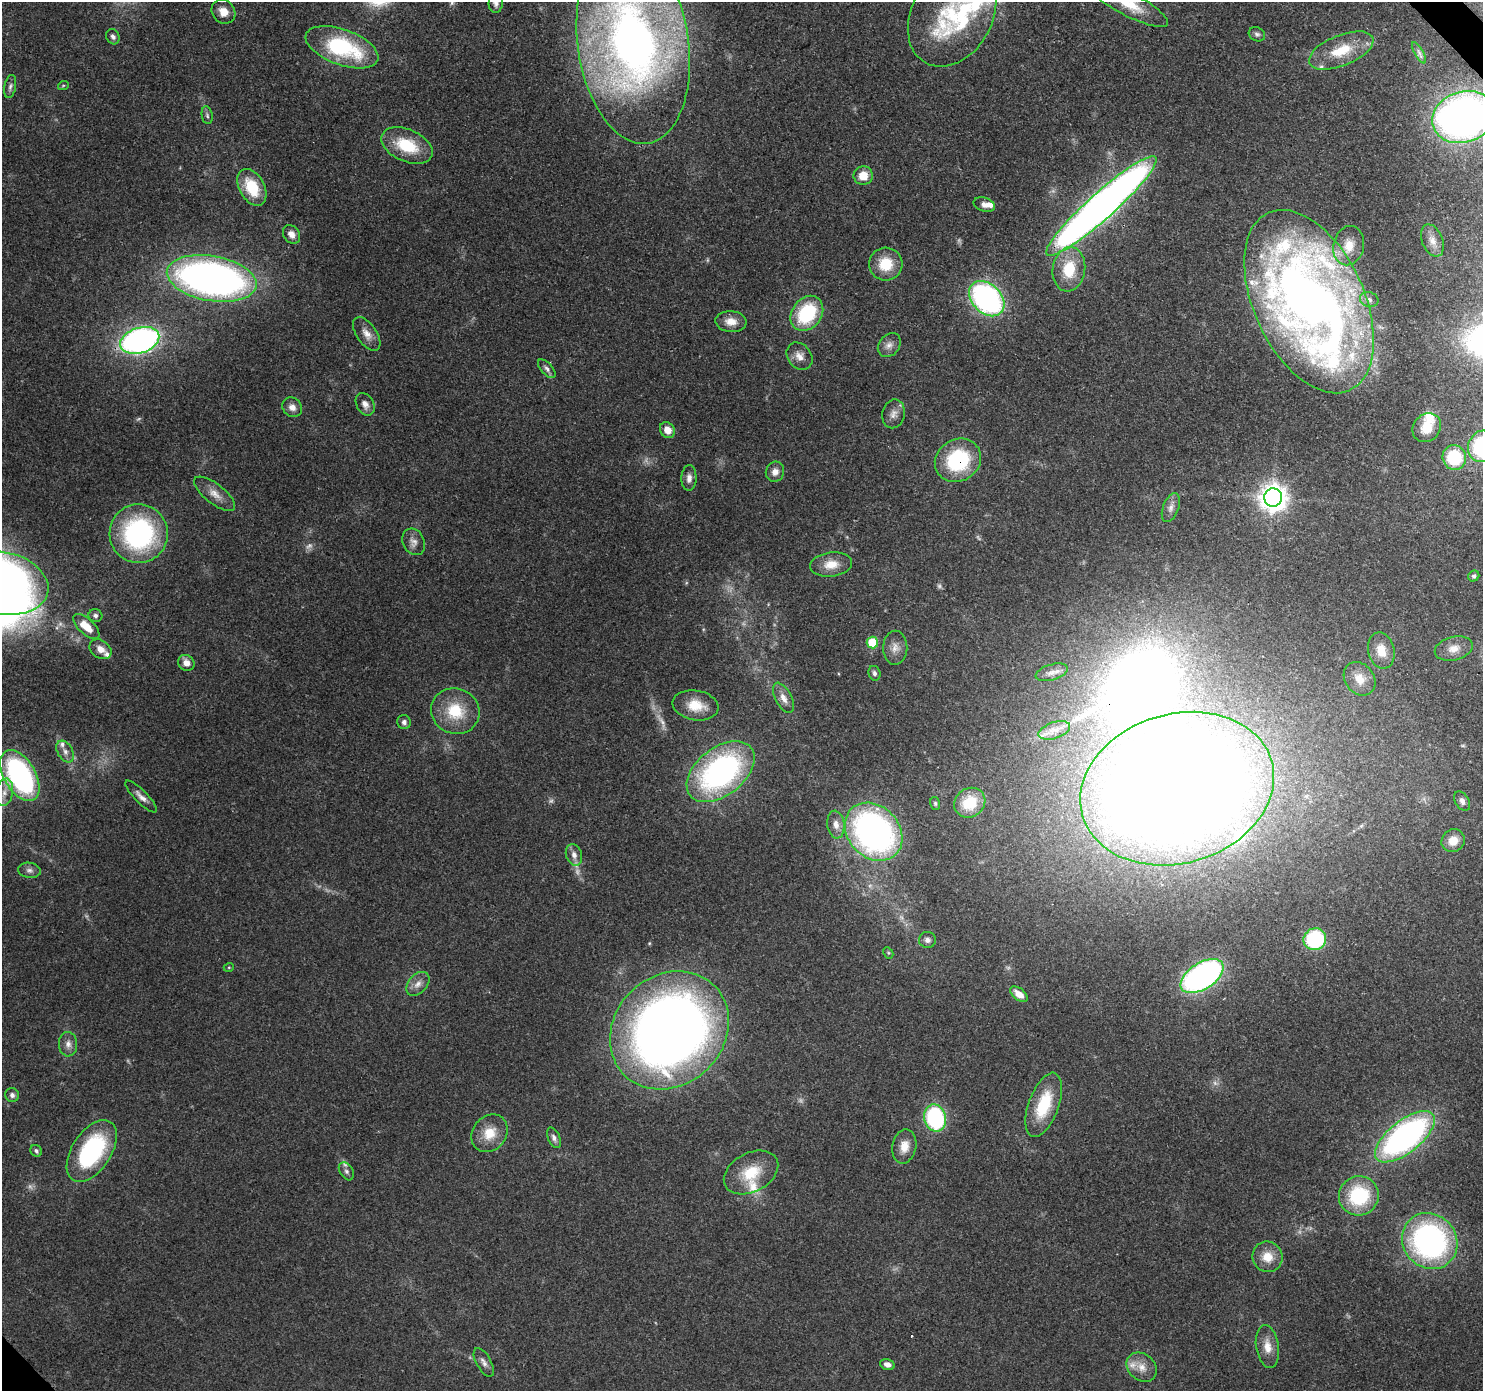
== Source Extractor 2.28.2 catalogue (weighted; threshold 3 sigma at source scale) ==
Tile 10 of 4 x 4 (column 2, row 3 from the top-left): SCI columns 1575-3055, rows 1619-3007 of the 6119 x 6080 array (HDU 1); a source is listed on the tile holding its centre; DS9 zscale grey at full resolution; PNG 1485 x 1393 px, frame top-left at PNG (2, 2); each listed source drawn as its Kron ellipse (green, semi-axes under 4 px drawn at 4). Shown black and unused: <1% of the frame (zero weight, under 3 of 4 exposures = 8% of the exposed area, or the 3 px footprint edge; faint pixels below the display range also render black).
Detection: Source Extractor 2.28.2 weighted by HDU 2 'WHT'; one run over the whole footprint, this tile lists its part. Background 0.122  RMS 0.0043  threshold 0.0193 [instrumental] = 3 sigma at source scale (4.5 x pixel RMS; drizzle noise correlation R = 1.50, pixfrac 1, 0.0396/0.0396 arcsec/px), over >= 5 px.
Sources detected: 139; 14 too faint to see at this stretch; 1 inside a brighter object's white glare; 1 cosmic-ray / hot-pixel residue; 1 long thin detection or spike segment (spike, bleed or trail) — neither listed nor drawn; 12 inside a brighter listed object's ellipse — not listed separately; the other 110 listed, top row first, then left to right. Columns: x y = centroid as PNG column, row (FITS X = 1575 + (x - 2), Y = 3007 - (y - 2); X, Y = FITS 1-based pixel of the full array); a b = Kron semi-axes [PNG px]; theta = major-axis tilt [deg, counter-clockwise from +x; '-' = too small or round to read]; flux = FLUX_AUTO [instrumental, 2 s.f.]
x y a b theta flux
496 3 10 7 87 2
1128 4 45 12 -28 14
223 12 13 11 -48 4.9
952 14 55 40 61 49
1257 34 8 7 - 1.2
113 37 8 6 -63 1.5
633 43 101 55 -82 320
342 47 38 17 -20 45
1341 51 34 15 22 16
1419 53 12 4 -61 1.5
63 86 5 3 - 0.44
10 87 12 5 78 1.5
207 115 9 5 -79 1.1
1463 117 32 25 18 240
407 145 27 16 -24 19
863 176 9 9 - 6.6
252 187 20 12 -61 16
984 204 11 6 -16 2.6
1101 206 73 13 42 430
291 234 10 8 -53 2.9
1432 240 17 10 -69 4
1349 246 20 15 77 7.8
886 264 17 16 - 12
1069 269 22 16 82 17
212 278 45 22 -10 250
987 299 20 14 -45 120
1369 300 9 7 -18 1.9
1309 302 98 55 -65 470
807 313 19 14 53 31
731 322 15 10 -4 4.9
367 334 19 10 -55 4.1
140 340 20 12 18 160
889 345 13 10 52 3.2
799 356 15 11 -52 3.8
547 369 11 5 -48 1.6
365 404 12 8 -61 2.8
292 407 10 9 - 3
893 414 14 11 78 3.2
1427 428 15 13 47 8
667 430 8 7 - 4.9
1482 446 16 14 74 48
1454 457 12 11 - 24
958 460 24 21 31 37
775 472 10 9 - 3
689 478 13 7 88 2.6
215 494 25 9 -38 5.3
1273 498 9 9 - 500
1171 508 15 7 68 2.6
139 534 29 29 - 82
414 542 14 11 -63 3.1
831 564 21 12 7 6.9
1474 576 6 5 - 1.1
3 583 46 31 -12 390
95 616 7 6 - 1.3
86 627 16 7 -43 8
872 643 6 5 - 16
895 648 17 12 88 4.1
100 649 12 8 -34 3.6
1454 649 19 11 14 5.4
1381 650 18 13 -77 8
186 663 8 7 - 3.2
1052 672 16 8 16 3
874 673 7 6 - 1.3
1360 679 18 14 -52 7.1
783 698 16 8 -63 3.8
696 705 23 15 -10 9.8
455 711 24 22 -20 18
404 722 7 6 - 1.5
1054 730 16 8 18 4.1
65 752 12 7 -58 2.7
721 772 39 24 38 120
20 776 28 15 -60 100
1177 789 99 74 16 1300
4 792 14 8 78 3.6
141 797 21 6 -45 3
1462 801 10 6 -58 2
935 803 6 5 - 0.71
970 803 16 14 38 14
836 825 14 8 -83 3.6
874 832 32 25 -47 160
1453 841 12 11 - 5.9
574 855 11 8 -71 2.8
29 870 11 7 -7 1.9
1315 939 11 11 - 42
927 940 8 8 - 1.7
888 953 6 4 -61 0.6
229 967 5 3 - 0.4
1202 976 24 13 33 140
418 984 14 9 48 3.4
1019 994 10 5 -39 5.1
669 1030 63 54 44 530
68 1044 12 9 -88 2.9
12 1095 7 6 - 1.6
1044 1105 33 15 70 21
935 1118 14 11 -76 56
489 1133 20 16 50 9.6
1405 1137 36 16 38 140
554 1138 11 6 -67 1.7
904 1146 17 12 79 5.9
36 1151 6 5 - 1.2
92 1151 35 19 57 55
346 1171 10 6 -58 1.4
751 1172 29 19 28 16
1359 1196 20 19 - 29
1430 1241 29 26 -49 120
1267 1257 15 15 - 7.4
1267 1347 21 11 -81 6.2
484 1362 16 7 -60 2.4
887 1364 7 5 -15 2
1142 1367 16 13 -42 5.6
Overlapping masked pixels (flux is a lower limit): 5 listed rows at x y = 1463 117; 1101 206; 1309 302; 958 460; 1177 789
Isophote crosses this tile's border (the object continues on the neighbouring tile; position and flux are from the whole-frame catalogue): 7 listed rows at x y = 496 3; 1128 4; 952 14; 633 43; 1463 117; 1482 446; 3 583